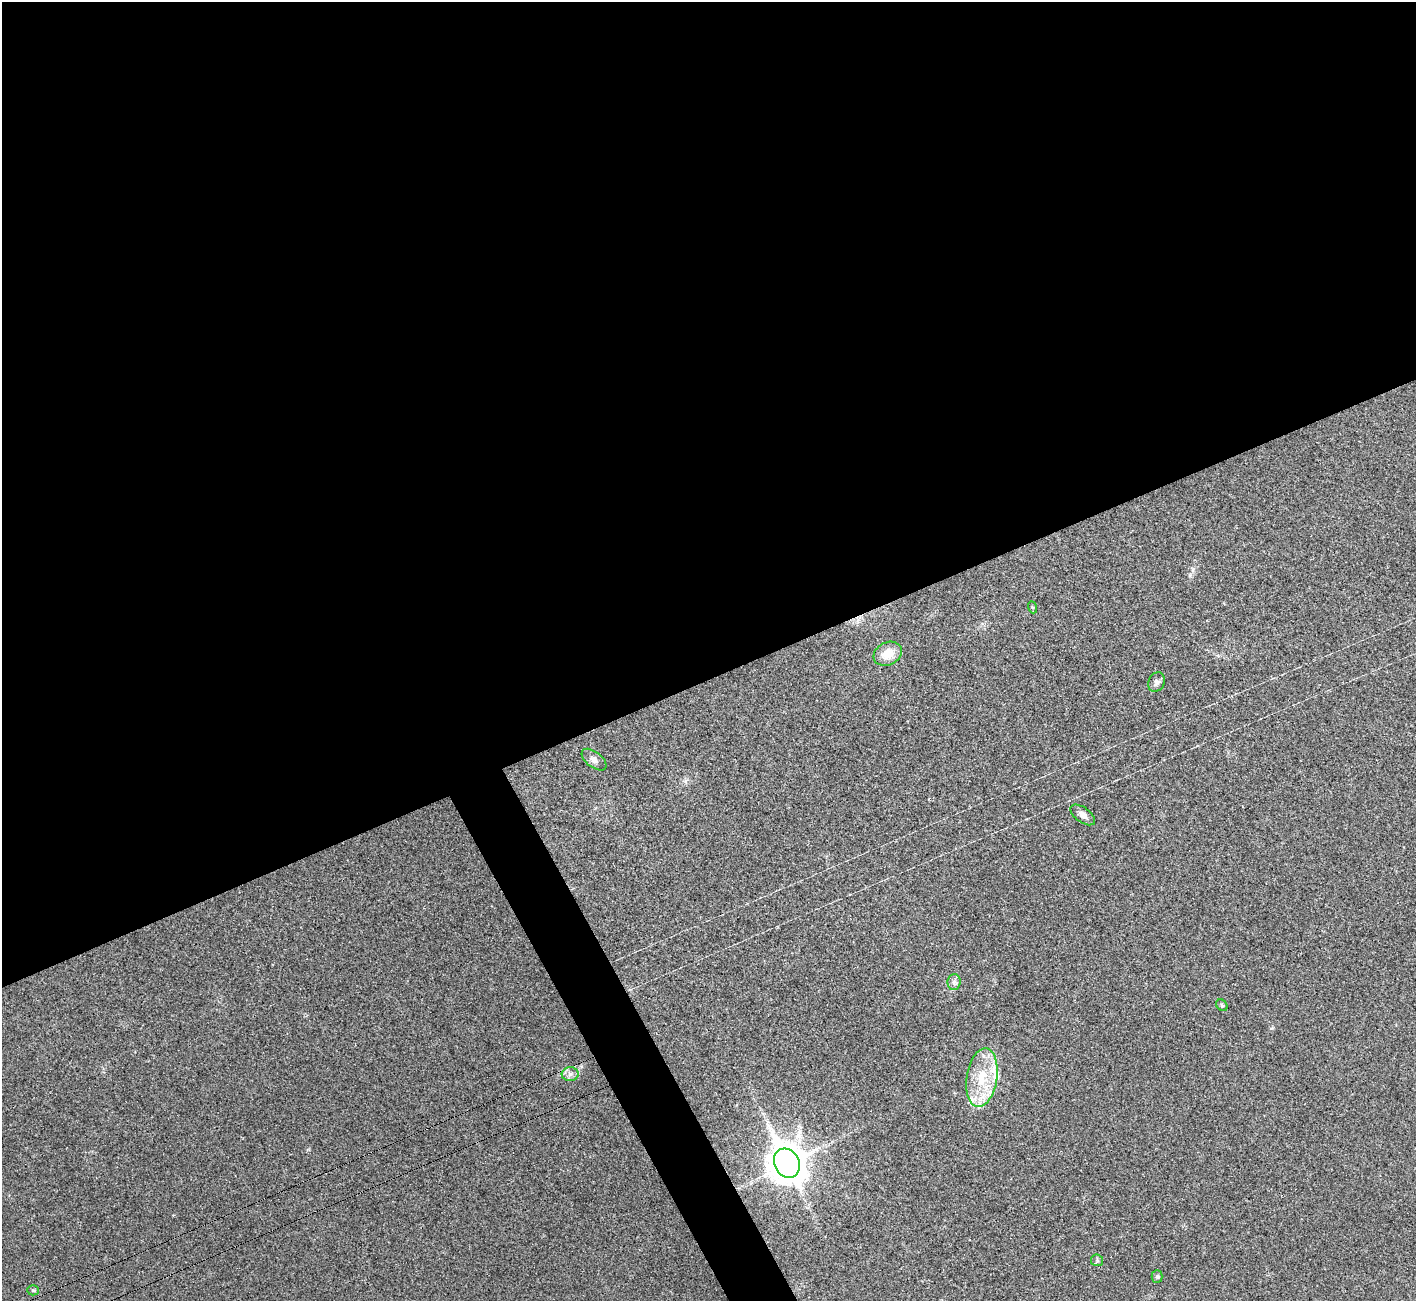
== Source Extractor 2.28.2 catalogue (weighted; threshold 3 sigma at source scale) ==
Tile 2 of 4 x 4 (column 2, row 1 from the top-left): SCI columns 1455-2868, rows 4090-5388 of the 5742 x 5715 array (HDU 1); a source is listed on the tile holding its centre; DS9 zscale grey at full resolution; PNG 1418 x 1303 px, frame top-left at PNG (2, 2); each listed source drawn as its Kron ellipse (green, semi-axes under 4 px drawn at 4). Shown black and unused: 54% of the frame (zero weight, under 3 of 4 exposures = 2% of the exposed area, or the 3 px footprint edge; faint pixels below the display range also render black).
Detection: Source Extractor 2.28.2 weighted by HDU 2 'WHT'; one run over the whole footprint, this tile lists its part. Background 0.0213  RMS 0.0044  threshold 0.0197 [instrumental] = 3 sigma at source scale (4.5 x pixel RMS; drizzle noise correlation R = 1.50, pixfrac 1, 0.05/0.05 arcsec/px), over >= 5 px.
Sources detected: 16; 3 inside a brighter listed object's ellipse — not listed separately; the other 13 listed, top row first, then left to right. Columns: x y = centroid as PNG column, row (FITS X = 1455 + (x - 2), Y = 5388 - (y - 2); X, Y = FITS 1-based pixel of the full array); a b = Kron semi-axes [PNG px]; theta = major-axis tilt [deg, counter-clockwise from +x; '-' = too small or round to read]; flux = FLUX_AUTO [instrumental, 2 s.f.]
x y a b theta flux
1032 607 6 4 -70 0.48
888 654 15 11 28 7.3
1156 682 10 8 61 1.5
594 760 14 8 -38 2.3
1083 815 14 7 -36 2.4
954 982 8 6 88 1.5
1222 1005 6 5 - 0.67
570 1074 8 7 - 1.9
982 1078 29 15 81 16
787 1163 15 12 -62 1000
1097 1260 6 6 - 0.83
1157 1276 6 5 - 0.81
33 1290 5 5 - 0.67